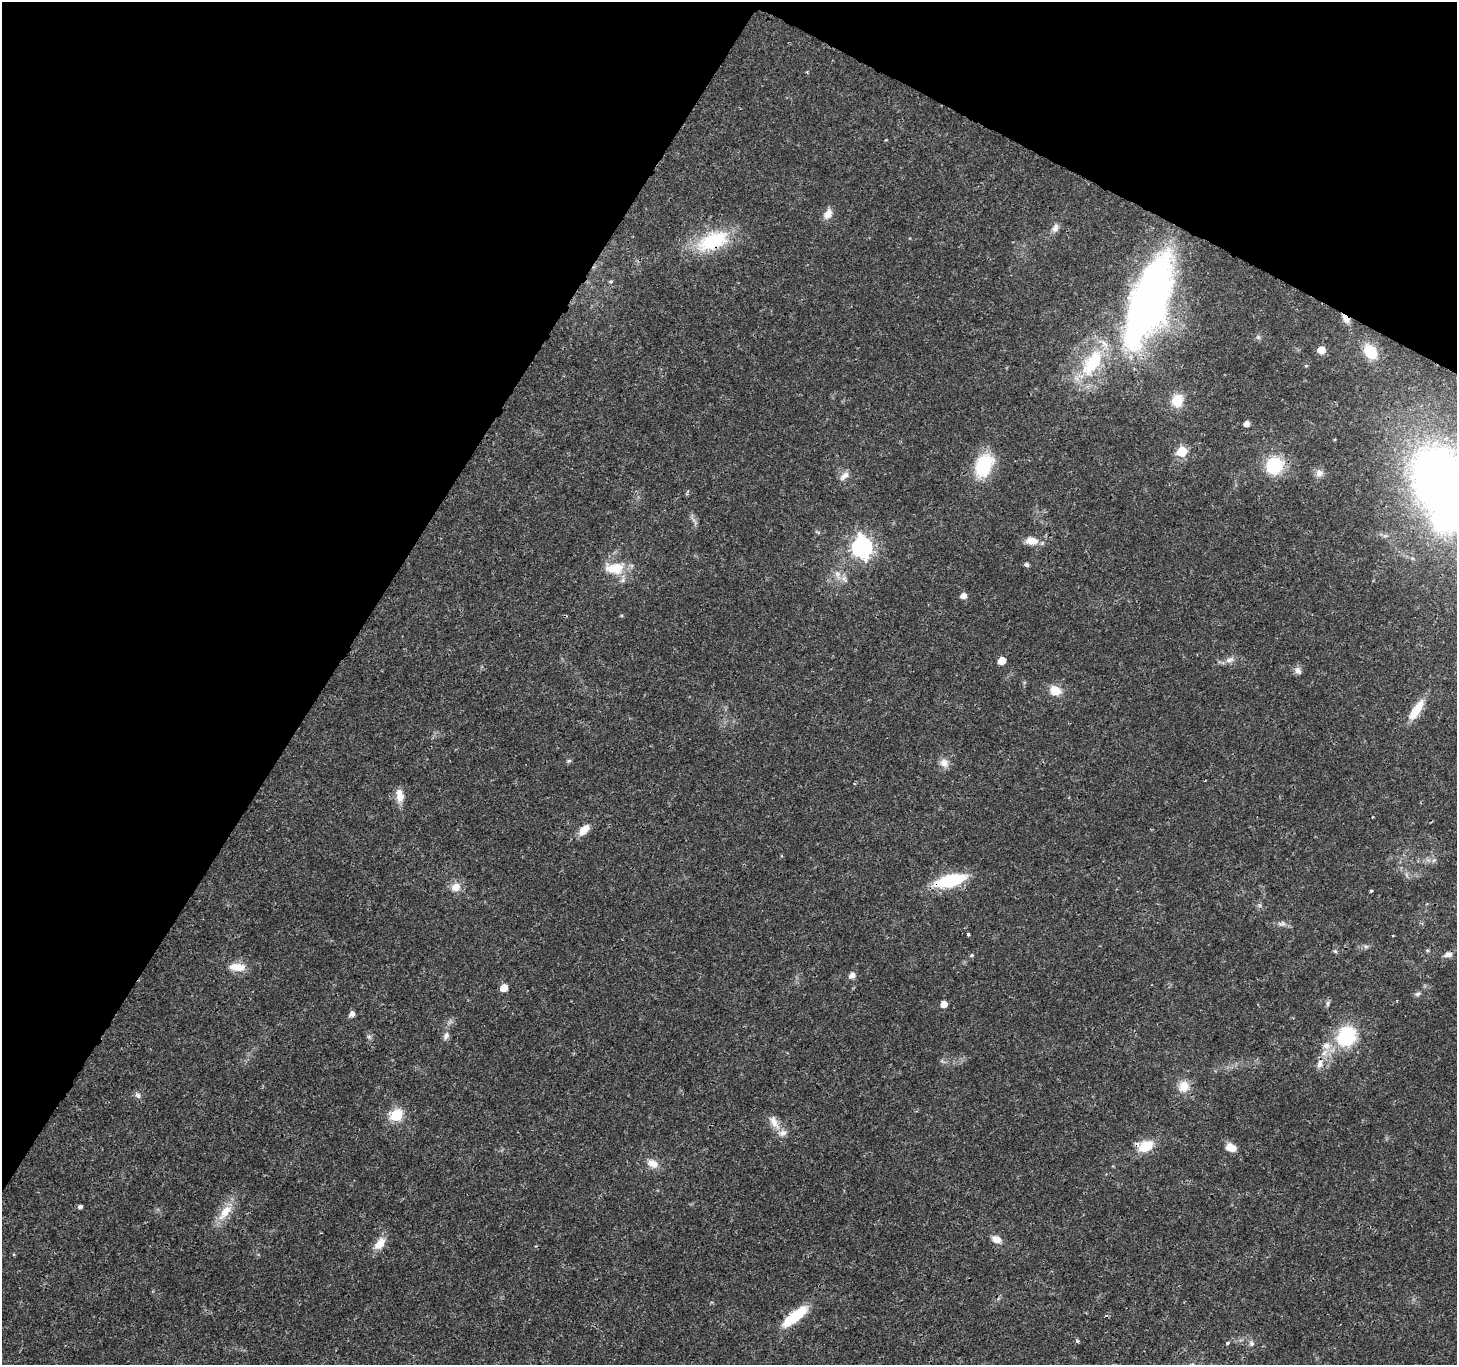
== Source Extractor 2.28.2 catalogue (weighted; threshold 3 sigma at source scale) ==
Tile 2 of 4 x 4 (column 2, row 1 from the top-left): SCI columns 1461-2915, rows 4289-5651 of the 5835 x 5916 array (HDU 1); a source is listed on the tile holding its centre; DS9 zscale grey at full resolution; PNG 1459 x 1367 px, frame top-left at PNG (2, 2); no overlay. Shown black and unused: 29% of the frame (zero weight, under 3 of 4 exposures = <1% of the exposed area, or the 3 px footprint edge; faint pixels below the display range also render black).
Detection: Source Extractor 2.28.2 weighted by HDU 2 'WHT'; one run over the whole footprint, this tile lists its part. Background 0.0187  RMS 0.0017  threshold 0.00782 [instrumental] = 3 sigma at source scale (4.5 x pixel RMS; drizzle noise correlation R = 1.50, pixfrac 1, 0.0396/0.0396 arcsec/px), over >= 5 px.
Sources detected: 78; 2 inside a brighter object's white glare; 1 cosmic-ray / hot-pixel residue — not listed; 2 inside a brighter listed object's ellipse — not listed separately; the other 73 listed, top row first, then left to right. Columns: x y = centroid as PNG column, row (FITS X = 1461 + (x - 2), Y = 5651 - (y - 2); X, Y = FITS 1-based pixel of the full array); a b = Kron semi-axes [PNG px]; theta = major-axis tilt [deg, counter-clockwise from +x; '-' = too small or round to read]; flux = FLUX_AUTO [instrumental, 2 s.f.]
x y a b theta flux
828 214 12 8 59 1.6
1055 228 12 7 65 0.92
712 241 44 22 23 11
611 281 5 5 - 0.27
1148 302 94 35 70 92
1346 319 11 6 -51 1.3
1258 337 6 5 - 0.32
1321 350 6 5 - 2.4
1370 352 16 12 -52 4.7
1092 363 40 19 56 12
1306 366 5 3 - 0.16
1177 400 14 12 79 3.5
1247 424 5 4 - 1.1
1182 451 6 6 - 11
984 465 28 19 66 8.7
1274 465 19 17 54 7.7
1319 473 11 10 - 1.1
844 476 15 8 36 1.1
1438 476 59 54 -17 85
1032 541 18 10 -5 2.1
862 547 8 8 - 86
1027 564 6 5 - 0.41
614 568 29 16 -1 4.7
838 575 16 8 -70 1.4
963 596 6 5 - 1.2
621 615 5 3 - 0.18
1230 660 13 7 25 0.98
1002 661 5 5 - 2.7
1298 670 11 8 -56 0.82
1055 690 15 12 -20 2.3
1416 710 27 9 57 3.7
569 761 6 4 2 0.26
944 763 12 11 - 1.4
400 796 16 9 -80 2.1
584 830 15 8 45 1.9
1434 860 6 5 - 0.36
950 881 33 12 15 11
456 887 11 11 - 1.8
1371 891 3 3 - 0.23
1282 924 11 7 19 0.7
968 934 3 3 - 0.43
1366 947 7 4 0 0.37
1427 950 6 5 - 0.24
1335 951 6 5 - 0.29
1448 954 10 7 13 0.9
972 955 5 5 - 0.27
237 967 21 9 -5 2.5
852 975 6 6 - 1.1
504 988 5 5 - 2.6
1417 994 8 5 16 0.42
1328 1003 9 4 90 0.39
944 1004 5 5 - 1.6
352 1014 6 5 - 0.84
446 1036 12 7 66 0.74
1346 1036 23 19 55 11
369 1037 5 5 - 0.34
1327 1046 12 12 - 1.9
1320 1064 15 9 75 1.5
1184 1086 16 14 58 2.3
138 1095 8 7 - 0.6
396 1115 6 6 - 18
774 1122 22 10 -62 1.9
1146 1146 17 12 27 3.9
1231 1147 9 7 -20 2.5
653 1163 15 10 -24 1.7
80 1207 5 4 - 0.54
225 1212 29 12 52 3.3
996 1239 11 8 -22 1.5
380 1244 18 10 50 2.3
795 1316 31 9 39 7.5
1077 1340 5 4 - 0.34
1227 1343 5 4 - 0.3
1251 1343 8 7 - 0.58
Overlapping masked pixels (flux is a lower limit): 3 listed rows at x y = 712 241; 1346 319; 950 881
Isophote crosses this tile's border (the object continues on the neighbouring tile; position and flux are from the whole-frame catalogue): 1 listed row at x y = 1438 476